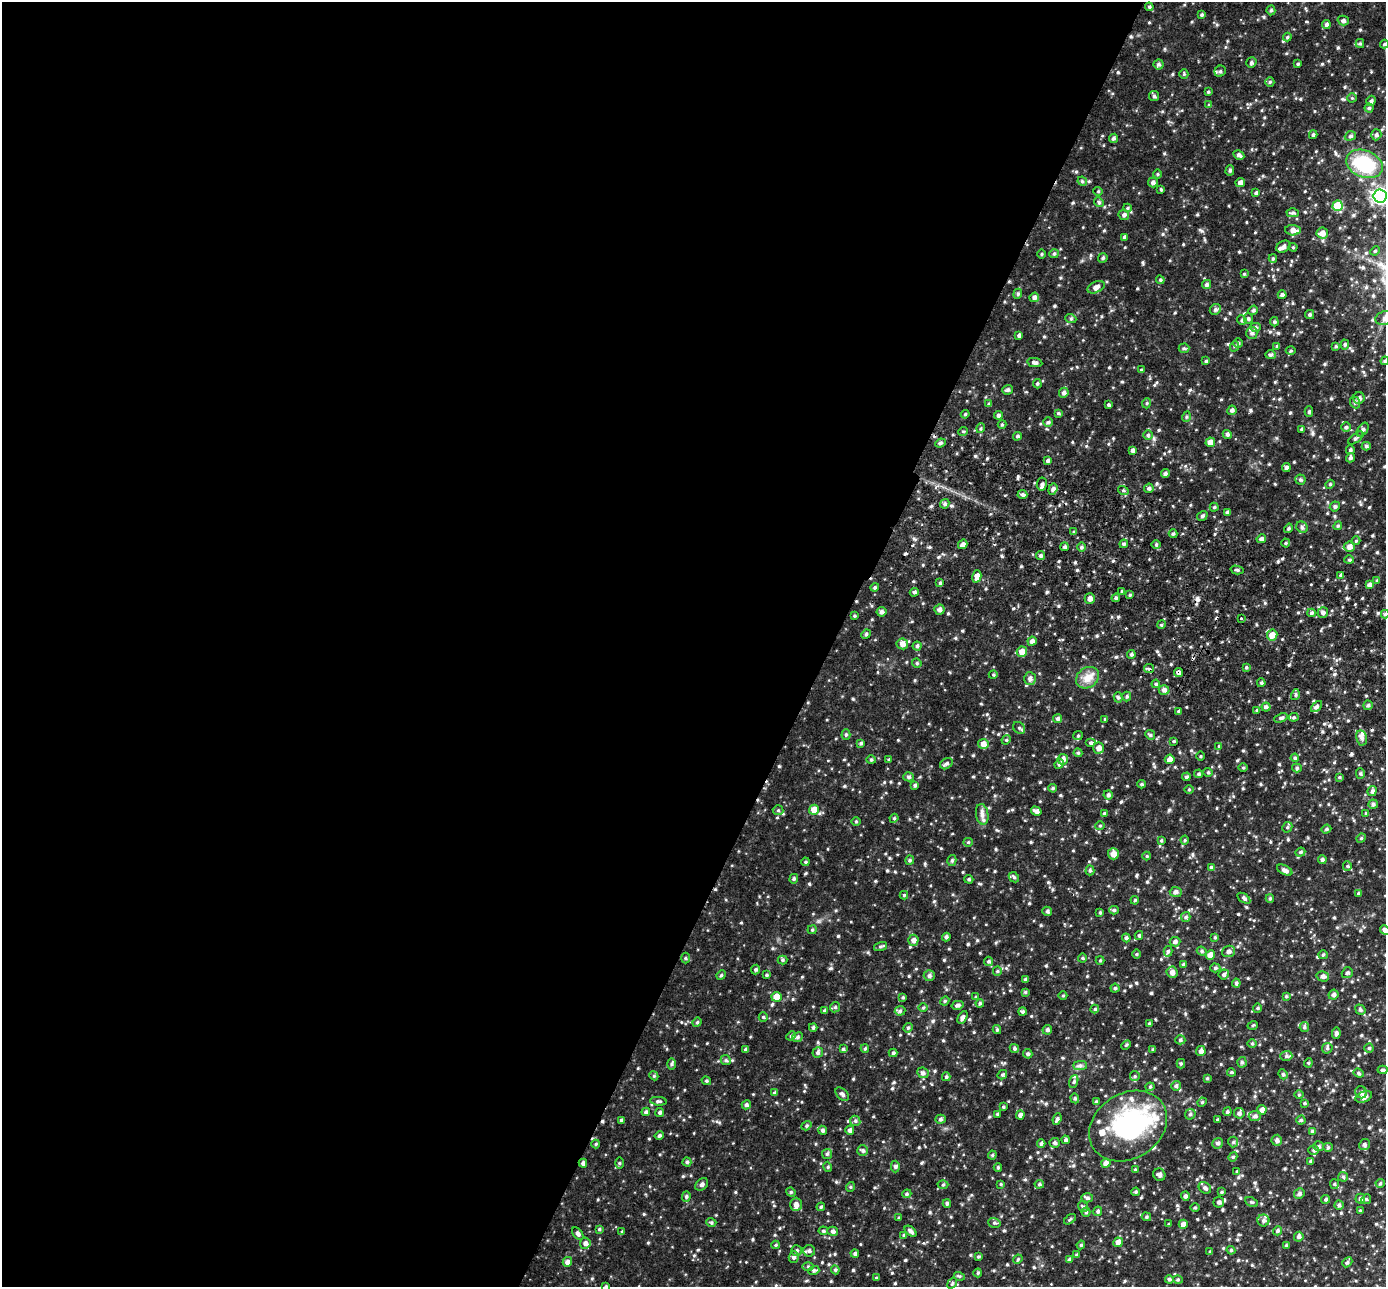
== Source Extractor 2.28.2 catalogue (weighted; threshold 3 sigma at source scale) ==
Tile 5 of 4 x 4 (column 1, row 2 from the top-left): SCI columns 28-1411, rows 2765-4049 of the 5594 x 5661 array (HDU 1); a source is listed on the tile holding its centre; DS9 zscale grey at full resolution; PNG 1388 x 1289 px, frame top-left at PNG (2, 2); each listed source drawn as its Kron ellipse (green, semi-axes under 4 px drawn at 4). Shown black and unused: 60% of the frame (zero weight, under 2 of 3 exposures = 3% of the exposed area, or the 3 px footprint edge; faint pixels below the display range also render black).
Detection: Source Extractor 2.28.2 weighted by HDU 2 'WHT'; one run over the whole footprint, this tile lists its part. Background 0.119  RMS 0.019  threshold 0.0833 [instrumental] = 3 sigma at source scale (4.5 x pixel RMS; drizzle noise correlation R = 1.50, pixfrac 1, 0.05/0.05 arcsec/px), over >= 5 px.
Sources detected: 575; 1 inside a brighter object's white glare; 6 cosmic-ray / hot-pixel residue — neither listed nor drawn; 6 inside a brighter listed object's ellipse — not listed separately; of the other 562, all 500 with FLUX_AUTO >= 1.5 (the completeness limit of this list) listed and drawn (62 fainter detections not listed), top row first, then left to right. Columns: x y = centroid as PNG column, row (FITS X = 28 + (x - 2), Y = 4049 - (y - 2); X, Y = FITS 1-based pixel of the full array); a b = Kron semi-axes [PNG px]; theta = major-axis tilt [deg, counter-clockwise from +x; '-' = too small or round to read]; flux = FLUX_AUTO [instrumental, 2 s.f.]
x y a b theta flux
1149 7 4 4 - 1.9
1271 10 5 4 - 2.3
1202 15 4 4 - 2.1
1343 21 5 5 - 3.8
1326 24 4 4 - 3.1
1287 37 4 4 - 1.7
1360 43 4 4 - 1.9
1384 44 4 4 - 1.7
1251 63 5 5 - 3
1158 64 5 5 - 3
1298 64 3 3 - 1.9
1220 71 6 5 - 3.3
1184 74 4 4 - 1.7
1270 82 5 4 - 2
1208 92 4 3 - 1.7
1154 96 5 5 - 2.5
1352 98 4 4 - 1.5
1371 101 5 4 - 3
1209 105 4 4 - 2.2
1369 108 4 4 - 2.2
1313 135 4 3 - 2.4
1376 135 5 5 - 3.2
1350 136 6 4 19 2.9
1113 138 5 4 - 2.8
1239 155 6 4 -29 3.6
1364 164 19 13 -23 74
1230 170 5 4 - 2.5
1157 174 5 3 - 1.6
1082 181 5 4 - 1.9
1153 182 5 5 - 3.6
1240 182 5 4 - 5.7
1161 189 4 3 - 1.6
1098 191 4 4 - 1.6
1256 193 4 4 - 2.6
1380 196 7 6 - 340
1099 202 5 4 - 2.1
1338 206 5 5 - 50
1127 208 4 4 - 1.8
1293 213 6 4 2 2.6
1124 215 5 5 - 3
1293 230 7 5 -4 7.4
1322 233 6 5 - 8.1
1124 237 4 4 - 3.8
1283 247 7 5 29 5.6
1293 247 4 4 - 1.5
1375 251 5 4 - 1.9
1042 254 5 3 - 1.5
1054 254 5 4 - 2
1103 258 5 4 - 2.4
1273 258 4 4 - 1.8
1244 274 4 3 - 1.5
1160 280 4 4 - 1.9
1206 284 5 4 - 3.2
1096 287 9 5 24 5.7
1018 294 5 4 - 2.3
1282 295 4 4 - 3.6
1034 297 5 4 - 4.2
1215 309 6 5 - 3
1253 310 5 4 - 2.2
1310 314 4 4 - 2.6
1384 318 9 6 17 5.8
1071 319 5 3 - 1.7
1248 319 5 4 - 2.3
1242 320 5 4 - 2.1
1274 322 5 4 - 2.2
1256 327 5 4 - 2.6
1252 333 6 5 - 4.1
1019 335 4 3 - 3.3
1238 343 5 5 - 2.3
1345 345 5 4 - 2.3
1235 346 5 3 - 1.7
1277 346 4 4 - 1.8
1336 346 4 3 - 1.7
1184 348 5 5 - 2.2
1291 351 5 3 - 1.5
1270 355 5 4 - 2.3
1206 361 4 4 - 2
1385 361 4 3 - 2
1035 363 7 4 -11 4
1141 370 4 4 - 1.7
1037 384 5 4 - 2
1008 390 5 4 - 2.7
1064 393 5 4 - 3.8
1359 398 6 5 - 4.8
1355 402 6 5 - 2.8
1147 403 5 3 - 1.5
989 404 4 4 - 2.4
1109 405 3 3 - 1.9
1232 410 5 4 - 3.8
1309 412 5 4 - 2.5
1058 413 4 4 - 1.7
965 414 4 3 - 1.6
998 415 4 4 - 3.4
1186 417 5 3 - 1.7
1048 422 5 4 - 2.7
1002 424 4 4 - 1.6
1346 427 4 4 - 2.5
981 428 5 3 - 1.8
1301 429 4 3 - 1.8
1363 430 8 5 55 3.7
963 431 5 3 - 1.6
1227 434 4 4 - 3.3
1148 435 5 4 - 2.3
1017 436 4 4 - 2.1
1356 438 9 4 38 3
1210 442 5 4 - 9.3
940 443 5 4 - 2.7
1366 446 4 4 - 2.6
1133 450 4 4 - 3.7
1350 450 4 4 - 2.3
1350 458 5 4 - 2.9
1048 461 4 4 - 2.7
1286 468 4 4 - 3.7
1165 473 4 4 - 3.4
1300 480 5 5 - 2.5
1042 484 6 5 - 4
1330 484 4 4 - 1.7
1149 488 5 4 - 2.9
1053 489 6 4 70 3.9
1123 490 5 3 - 2
1022 495 5 4 - 3.2
945 504 5 4 - 2.9
1335 506 5 4 - 3
1214 507 4 4 - 2.3
1227 512 4 4 - 2.8
1202 516 5 4 - 2.5
1338 526 4 4 - 1.8
1302 527 6 5 - 3.1
1288 528 5 3 - 2
1074 532 4 3 - 1.9
1173 534 4 4 - 2.1
1261 539 5 4 - 3.7
1356 541 4 4 - 1.6
1286 543 4 4 - 1.8
963 544 5 4 - 3.7
1124 544 4 4 - 2.2
1156 545 4 3 - 1.8
1065 547 4 4 - 3.1
1081 547 5 3 - 2
1349 547 5 5 - 6.1
1041 555 4 4 - 2.9
1349 560 5 4 - 1.8
1237 570 6 3 -14 2.4
1341 575 4 4 - 2.7
977 576 6 4 75 9.8
1377 581 4 4 - 1.9
940 583 4 4 - 2.5
1369 585 4 4 - 4.1
875 587 4 4 - 2.2
1122 591 4 4 - 1.7
914 592 4 4 - 2.6
1130 595 3 3 - 1.8
1116 598 4 4 - 2.2
1090 599 5 5 - 5.3
939 610 5 5 - 4.3
881 612 5 5 - 3.4
1323 612 5 5 - 3.7
1311 613 4 4 - 2.4
1385 614 4 4 - 2.5
854 616 4 3 - 1.7
1241 618 3 3 - 1.7
1161 625 4 3 - 1.5
866 634 5 4 - 2.1
1272 635 5 5 - 12
1032 641 4 4 - 5.2
902 644 6 5 - 7.5
917 646 4 4 - 2.5
1022 652 5 5 - 12
1131 654 4 4 - 2.8
917 663 5 4 - 2.1
1246 667 4 3 - 1.8
1149 669 5 4 - 3.2
1178 672 4 4 - 2.9
993 675 4 3 - 1.7
1030 678 6 6 - 3.9
1087 678 12 10 35 14
1261 683 4 3 - 2.6
1156 684 4 4 - 1.9
1164 690 5 5 - 4.8
1295 695 5 3 - 2.3
1127 696 5 4 - 2.3
1118 697 5 4 - 2.6
1368 705 5 4 - 2.6
1316 706 6 4 45 3
1266 707 4 4 - 3.2
1257 710 4 3 - 2.1
1178 711 4 3 - 1.6
1294 717 4 4 - 2.1
1058 718 4 4 - 2.9
1281 718 7 4 21 2.8
1105 719 4 4 - 1.8
1019 728 6 5 - 2.8
846 734 5 4 - 1.9
1150 735 5 4 - 2.3
1078 736 5 4 - 1.9
1361 738 7 5 -79 4.9
1006 740 5 4 - 1.7
1174 741 4 3 - 1.7
861 743 4 4 - 2.3
1090 743 5 4 - 2.6
983 744 5 5 - 8.3
1219 746 4 4 - 1.7
1098 748 5 5 - 7.1
1078 753 4 4 - 1.7
1201 756 4 3 - 1.6
1295 758 4 4 - 2.2
889 759 4 4 - 1.8
1063 759 5 5 - 6.1
1170 759 5 4 - 8.3
871 760 4 4 - 1.8
946 764 7 5 34 3.1
1059 764 5 4 - 3.2
1243 768 5 3 - 1.6
1297 768 5 4 - 2.5
1208 772 4 4 - 2
1360 773 5 4 - 2.1
1199 774 4 3 - 2.2
909 777 5 4 - 2.7
1186 777 4 4 - 2.9
1339 777 4 3 - 1.5
1142 784 4 3 - 2.1
915 785 4 4 - 2.6
1053 788 4 3 - 2
1189 790 5 3 - 1.5
1372 791 5 4 - 3.6
1108 795 4 4 - 3.1
1373 804 4 4 - 3.1
778 810 5 5 - 2.2
814 810 5 5 - 14
1036 811 5 4 - 5.4
1104 813 4 3 - 1.7
1366 813 4 4 - 1.7
982 814 10 6 -80 5.9
894 818 4 4 - 1.8
856 821 4 3 - 1.5
1100 826 4 4 - 1.7
1287 827 5 5 - 2.3
1326 829 5 4 - 2.2
1361 838 5 4 - 2
1161 840 4 3 - 1.6
1185 840 4 4 - 1.7
968 842 5 4 - 1.7
1300 852 5 4 - 2.4
1113 854 5 5 - 9.5
1147 856 4 4 - 1.5
910 860 4 4 - 2
952 860 5 4 - 2.6
1322 860 4 4 - 2.7
805 862 4 4 - 1.6
1347 866 5 4 - 2
1211 867 4 4 - 1.9
1090 870 5 4 - 2.2
1285 870 8 4 -27 4.7
1014 877 6 4 -44 2.2
794 879 5 4 - 2.1
969 879 4 4 - 2
1176 892 6 5 - 3.4
1358 893 4 3 - 1.7
904 895 4 4 - 1.9
1244 898 7 4 -34 2.7
1270 898 4 4 - 2
1135 900 4 3 - 1.5
1114 910 5 4 - 2.3
1047 911 5 4 - 2.6
1100 912 4 3 - 1.8
1186 917 5 4 - 2.3
812 930 4 4 - 1.8
1385 930 5 4 - 4.5
1139 935 4 4 - 2.1
946 937 4 4 - 3.1
1215 937 4 3 - 1.7
1126 938 4 4 - 3
913 940 5 5 - 5.8
1175 942 5 4 - 3.5
880 946 7 3 19 2.3
1168 951 5 4 - 2.8
1202 951 5 4 - 2.3
1228 951 7 5 20 3.9
1136 954 5 3 - 1.6
1210 955 5 4 - 9.9
1323 955 5 4 - 1.9
685 958 5 3 - 1.7
1082 958 4 4 - 1.9
783 960 5 4 - 2.3
1100 960 4 4 - 1.7
988 961 4 4 - 2.4
1184 964 4 4 - 2.7
1215 968 5 4 - 2.7
756 970 5 4 - 2.5
997 971 5 4 - 1.8
1172 972 6 5 - 6.3
1347 973 6 5 - 2.8
1224 974 5 4 - 3.2
721 975 5 4 - 2
766 975 4 3 - 1.9
929 976 5 5 - 3.8
1323 976 6 5 - 4.6
1026 980 4 3 - 3.5
1236 983 4 4 - 2.7
1115 988 4 4 - 2.1
1025 992 4 4 - 1.7
1334 995 5 5 - 3.8
1063 996 4 3 - 1.5
1286 996 4 4 - 1.7
776 997 5 5 - 18
903 997 4 3 - 1.7
976 997 4 3 - 1.5
945 1001 5 4 - 2
980 1003 4 4 - 2
957 1005 6 4 14 3.7
835 1007 5 4 - 2.2
923 1008 5 3 - 1.7
1257 1008 5 4 - 1.9
1095 1009 4 4 - 1.5
1360 1010 5 4 - 2.7
824 1011 4 4 - 2.2
900 1011 5 5 - 2.6
1022 1012 4 4 - 2.7
763 1017 4 4 - 1.7
962 1017 7 4 62 4
697 1022 5 4 - 2.2
1149 1023 3 3 - 1.7
1253 1025 5 3 - 1.6
813 1027 4 3 - 2.6
1304 1027 5 4 - 2.2
908 1028 5 4 - 2.2
997 1030 4 4 - 1.9
1047 1030 5 4 - 3.2
1336 1033 6 4 84 3.3
791 1036 5 4 - 2
797 1037 6 4 24 2.5
1180 1040 5 4 - 2.6
1252 1043 4 3 - 1.6
1126 1045 6 3 44 1.6
1014 1048 5 4 - 2.9
1327 1048 6 5 - 2.6
1369 1048 4 4 - 2.1
746 1049 4 3 - 2.7
843 1049 4 4 - 2
865 1049 4 4 - 1.8
1153 1050 4 3 - 1.9
1201 1051 5 4 - 4.3
818 1052 6 5 - 3.2
893 1053 4 4 - 2
1028 1054 5 4 - 2.8
1286 1056 6 5 - 3
726 1060 5 4 - 2.4
1242 1062 5 4 - 2.8
1308 1063 4 4 - 1.9
672 1064 6 4 89 2.2
1181 1064 4 4 - 2
1080 1066 7 4 0 3.4
1382 1070 5 3 - 2.8
1231 1072 4 3 - 1.6
923 1073 6 5 - 3.5
1359 1073 5 4 - 2.3
1283 1074 5 4 - 2.2
1002 1075 5 4 - 2.1
654 1076 5 3 - 1.6
1135 1076 5 4 - 2.1
946 1077 4 4 - 2.4
1207 1078 4 3 - 1.6
706 1081 5 4 - 1.9
1074 1082 6 4 70 2.4
1176 1086 5 5 - 2.8
1150 1087 4 4 - 2.1
1361 1092 6 6 - 3.8
775 1093 4 4 - 3.2
842 1094 8 5 -46 3.6
1299 1095 5 3 - 1.5
1364 1097 9 5 24 7.6
1075 1098 5 4 - 2.3
658 1101 8 4 -5 2.8
1096 1102 4 3 - 2.3
1202 1102 5 4 - 1.8
1304 1103 4 3 - 1.9
746 1105 4 4 - 3.4
1003 1107 4 4 - 1.6
1262 1110 5 4 - 6.2
646 1112 4 3 - 2.9
660 1112 4 4 - 2.9
1227 1112 4 4 - 2.7
1239 1113 5 5 - 3.7
997 1114 4 3 - 2
1190 1114 6 4 45 2.4
1020 1115 4 4 - 4.9
1255 1116 6 5 - 4
940 1119 5 4 - 2.9
1057 1119 6 4 69 3
621 1120 4 3 - 1.8
1218 1120 3 3 - 2
1301 1120 4 4 - 2.2
855 1121 5 5 - 2.7
806 1126 5 3 - 1.9
1128 1126 41 32 33 170
822 1130 4 4 - 3
850 1130 4 4 - 5
1312 1131 4 4 - 1.9
659 1136 5 4 - 2.3
1066 1140 4 4 - 2.9
1277 1140 5 5 - 4.1
1233 1142 5 5 - 2.4
1041 1143 4 4 - 3.1
1055 1143 5 5 - 3.1
1218 1143 5 5 - 3.1
596 1144 4 4 - 1.6
1364 1145 6 5 - 3.2
1319 1146 5 5 - 2.9
1328 1147 5 4 - 2
1314 1150 5 4 - 2.9
863 1151 5 5 - 2.7
827 1154 5 5 - 2.5
992 1155 4 4 - 1.7
1233 1157 5 4 - 2.1
1311 1161 4 3 - 2.8
687 1162 4 4 - 2.3
583 1163 4 4 - 4.1
619 1163 6 4 90 1.6
1106 1163 4 4 - 8
895 1166 6 4 88 2.7
828 1167 5 3 - 1.5
998 1167 4 4 - 1.8
1135 1170 4 3 - 1.8
1237 1171 4 3 - 1.6
1159 1175 6 6 - 4
1343 1177 5 5 - 2.1
1380 1183 4 4 - 1.7
702 1184 7 5 42 3.8
1001 1184 4 3 - 1.5
1039 1184 5 4 - 2.2
1334 1184 5 4 - 2
943 1185 5 3 - 1.6
850 1187 5 3 - 1.5
1205 1188 7 5 -35 3.6
791 1192 5 4 - 2
1136 1192 4 3 - 1.9
1222 1192 3 3 - 1.6
907 1194 5 4 - 2.4
1299 1194 5 5 - 2.9
686 1196 5 4 - 2.7
1185 1196 4 4 - 3.6
1087 1198 6 4 -3 3.2
1326 1199 4 4 - 2.4
1360 1199 5 5 - 3.6
1366 1199 5 4 - 2
1219 1202 5 5 - 3.6
1251 1202 7 4 -25 2.2
947 1203 4 3 - 2.3
796 1204 7 6 - 7.7
1339 1205 4 4 - 2.8
821 1207 4 4 - 1.8
1083 1207 5 4 - 2.3
1195 1208 5 3 - 1.7
1098 1211 5 4 - 2.7
1360 1211 3 3 - 1.6
1086 1212 4 4 - 2.1
1146 1217 5 4 - 2.1
899 1218 3 3 - 1.9
1070 1219 7 3 37 1.8
1263 1220 6 6 - 3.4
711 1222 5 3 - 1.9
994 1223 6 5 - 2.5
1169 1224 3 3 - 1.7
1183 1224 4 4 - 6.2
599 1229 4 3 - 1.6
823 1231 5 4 - 2.2
833 1231 5 4 - 3.5
911 1231 7 4 -41 4
1277 1231 4 4 - 2.9
622 1232 4 4 - 1.6
578 1234 7 4 -52 3.7
904 1235 4 3 - 1.9
1299 1237 5 4 - 3.5
1118 1242 5 4 - 8.5
585 1243 6 5 - 4.8
776 1245 4 4 - 1.6
1081 1245 4 3 - 1.6
1286 1245 4 4 - 1.7
1231 1250 4 4 - 1.8
796 1251 5 5 - 2.7
809 1251 6 5 - 3.7
1210 1252 4 3 - 1.8
855 1253 4 4 - 2.9
1077 1255 4 3 - 2.6
794 1257 6 5 - 3.4
978 1257 4 3 - 1.8
1018 1259 5 4 - 1.8
1069 1259 4 3 - 2.6
567 1262 5 4 - 5.5
1347 1262 5 4 - 2.4
808 1266 5 3 - 1.9
814 1270 5 3 - 2.3
835 1270 4 4 - 2.3
978 1273 4 4 - 1.8
959 1276 5 3 - 1.9
876 1278 4 3 - 1.8
1169 1279 4 4 - 2.7
1178 1280 5 3 - 1.6
952 1283 6 3 54 1.7
606 1286 4 3 - 1.9
Overlapping masked pixels (flux is a lower limit): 1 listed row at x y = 1178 672
Isophote crosses this tile's border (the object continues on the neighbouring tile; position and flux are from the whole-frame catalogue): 6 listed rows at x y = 1380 196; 1384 318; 1385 361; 1385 614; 1385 930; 606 1286
Unlisted compact peaks at least as high as the median listed source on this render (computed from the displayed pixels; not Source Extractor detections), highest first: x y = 975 456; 1343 99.